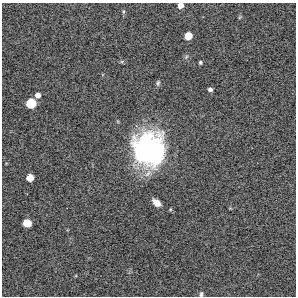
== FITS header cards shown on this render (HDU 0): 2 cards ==
NAXIS1  =                  294 /Length X axis
NAXIS2  =                  294 /Length Y axis

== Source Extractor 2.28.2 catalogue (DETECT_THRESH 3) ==
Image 294 x 294 px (HDU 0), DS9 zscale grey, 1 PNG px = 1 image px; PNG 298 x 298 px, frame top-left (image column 1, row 294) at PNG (2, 3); no overlay
Background 12400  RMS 370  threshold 1110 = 3 sigma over >= 5 px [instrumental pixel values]
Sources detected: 16; all 16 listed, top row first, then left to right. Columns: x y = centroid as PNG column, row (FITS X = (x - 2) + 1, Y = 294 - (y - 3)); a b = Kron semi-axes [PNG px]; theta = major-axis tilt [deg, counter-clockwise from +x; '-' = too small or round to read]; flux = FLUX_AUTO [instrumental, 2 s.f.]
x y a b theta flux
180 5 5 5 - 1.7e+05
123 12 7 4 89 3.7e+04
240 17 6 4 70 2.7e+04
188 36 6 6 - 3.2e+05
186 57 6 4 46 3.7e+04
122 61 6 4 19 3.2e+04
200 62 4 3 - 3.6e+04
158 83 7 5 71 4.8e+04
210 89 4 4 - 6.8e+04
38 95 6 5 - 1.3e+05
31 103 8 7 - 5.8e+05
149 149 33 31 -81 4.2e+06
30 178 6 6 - 2.7e+05
157 203 8 5 -41 2.2e+05
27 223 7 6 - 3.9e+05
201 294 7 5 -86 5.2e+04
At the frame edge (FLAGS 8, measured only in part): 2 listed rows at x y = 180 5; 201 294